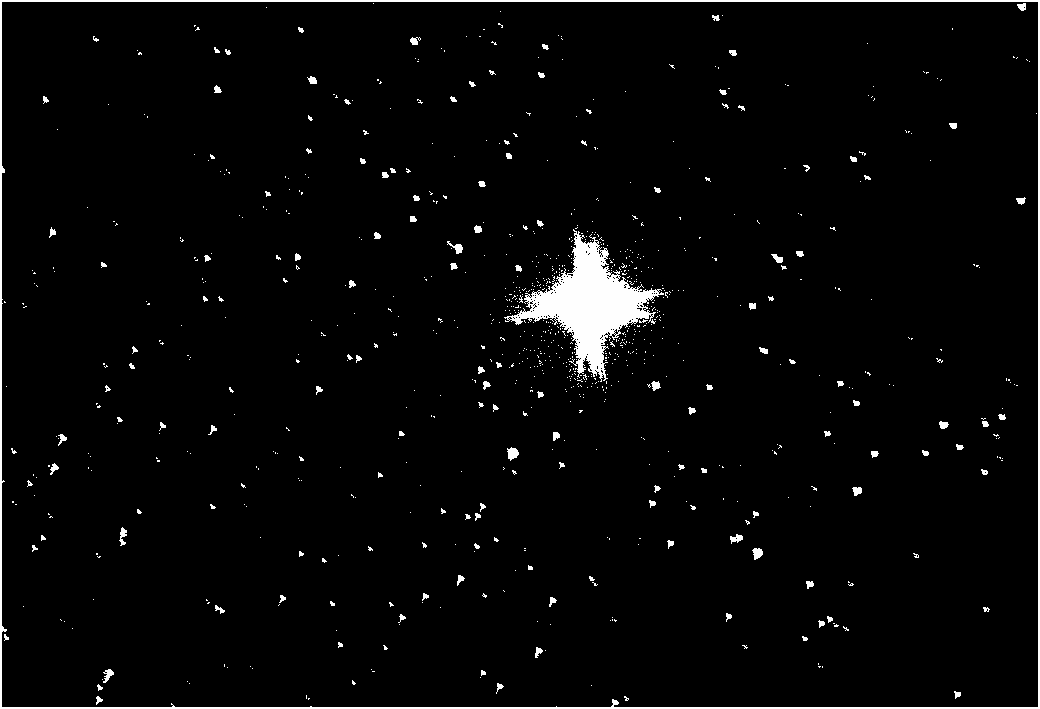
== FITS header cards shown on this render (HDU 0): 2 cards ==
NAXIS1  =                 2072
NAXIS2  =                 1410

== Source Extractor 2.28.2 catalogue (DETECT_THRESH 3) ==
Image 2072 x 1410 px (HDU 0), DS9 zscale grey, zoomed out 1/2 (1 PNG px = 2 x 2 image px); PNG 1040 x 709 px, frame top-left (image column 1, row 1410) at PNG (2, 2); no overlay
Background 80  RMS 28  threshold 83.2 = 3 sigma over >= 5 px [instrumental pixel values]
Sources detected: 5; all 5 listed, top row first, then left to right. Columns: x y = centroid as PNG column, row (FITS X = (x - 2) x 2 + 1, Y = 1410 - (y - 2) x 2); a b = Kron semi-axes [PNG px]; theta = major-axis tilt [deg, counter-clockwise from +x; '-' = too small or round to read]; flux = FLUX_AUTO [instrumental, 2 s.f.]
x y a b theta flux
589 304 32 31 - 440000
656 385 8 6 -41 17000
513 452 10 9 - 36000
857 490 7 3 82 9500
757 552 11 8 -24 34000